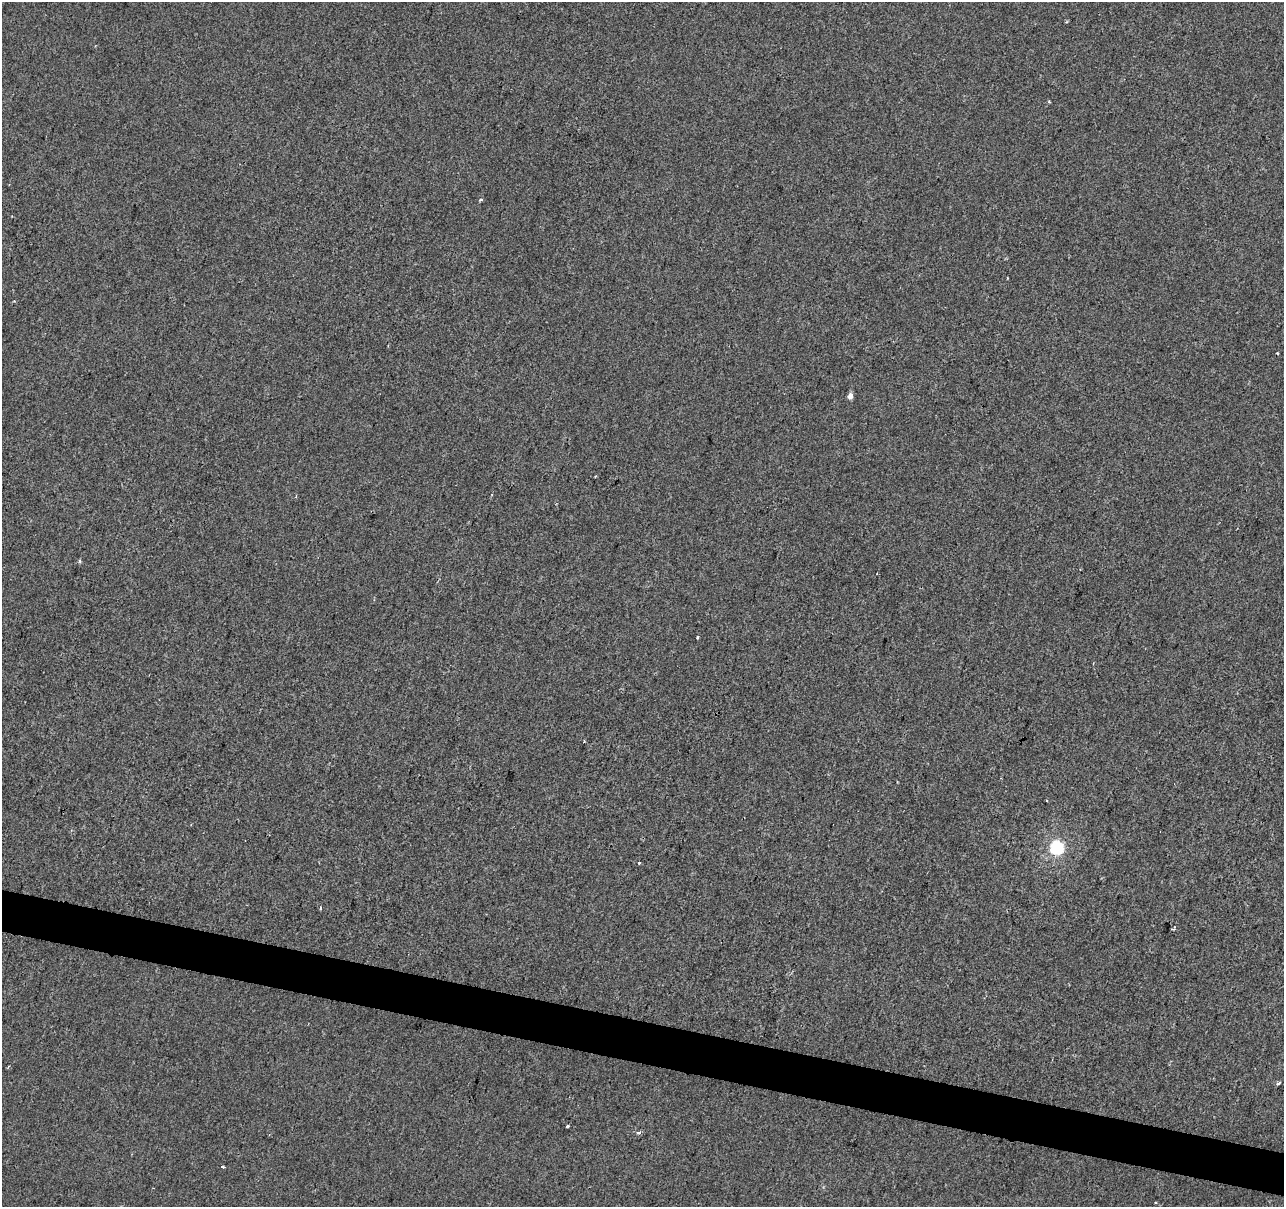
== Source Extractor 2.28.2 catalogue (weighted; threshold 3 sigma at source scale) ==
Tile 6 of 4 x 4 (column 2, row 2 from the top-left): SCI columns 1283-2564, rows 2629-3833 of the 5136 x 5319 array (HDU 1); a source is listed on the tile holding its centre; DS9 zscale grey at full resolution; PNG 1286 x 1209 px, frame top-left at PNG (2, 2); no overlay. Shown black and unused: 4% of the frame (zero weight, under 2 of 3 exposures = <1% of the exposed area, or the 3 px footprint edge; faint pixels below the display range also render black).
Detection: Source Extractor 2.28.2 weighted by HDU 2 'WHT'; one run over the whole footprint, this tile lists its part. Background 3.32e-04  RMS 0.0042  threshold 0.0188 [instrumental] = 3 sigma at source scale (4.5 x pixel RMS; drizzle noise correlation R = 1.50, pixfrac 1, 0.0396/0.0396 arcsec/px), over >= 5 px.
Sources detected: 13; all 13 listed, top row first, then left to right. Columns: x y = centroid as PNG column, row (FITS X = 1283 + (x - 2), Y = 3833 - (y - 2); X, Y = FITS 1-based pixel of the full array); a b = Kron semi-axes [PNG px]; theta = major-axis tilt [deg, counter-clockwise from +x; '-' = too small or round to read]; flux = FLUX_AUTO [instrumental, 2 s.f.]
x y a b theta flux
480 199 3 3 - 2.1
1277 353 3 3 - 0.47
850 396 5 4 - 2.8
80 561 4 3 - 0.73
697 638 3 3 - 0.84
584 741 2 2 - 0.38
1057 847 6 6 - 67
639 862 3 3 - 1.9
320 908 5 3 - 0.47
1279 1083 5 4 - 0.67
567 1126 4 3 - 0.37
639 1132 5 4 - 1.4
223 1167 4 2 - 1